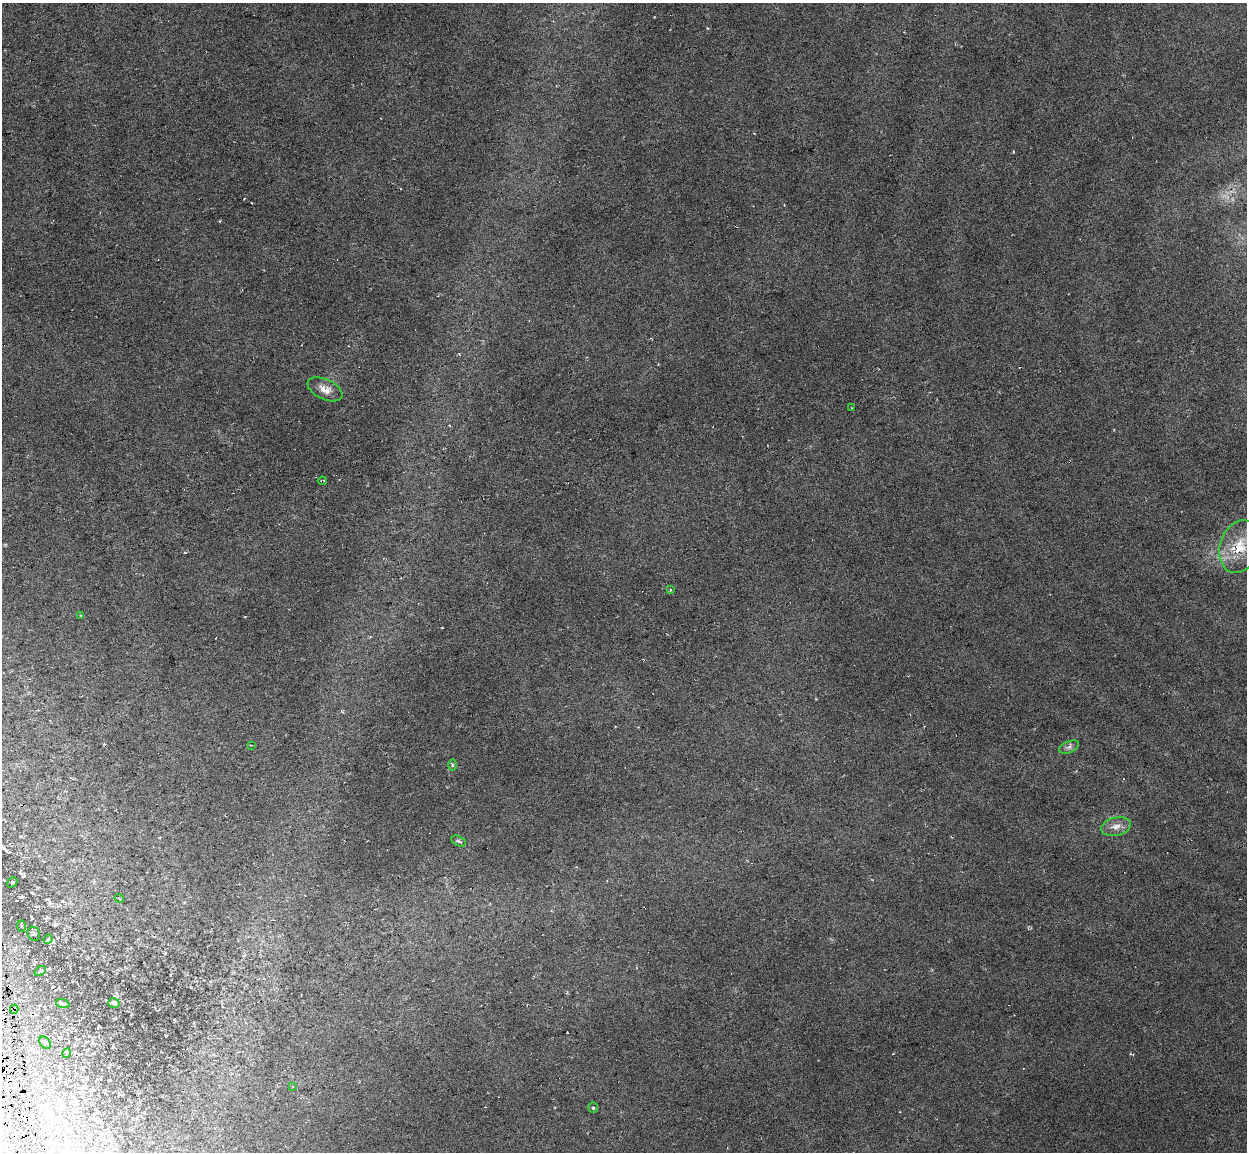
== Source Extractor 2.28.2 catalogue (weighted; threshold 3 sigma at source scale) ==
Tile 7 of 4 x 4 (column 3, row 2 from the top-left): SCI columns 2493-3737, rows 2379-3528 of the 4983 x 4712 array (HDU 1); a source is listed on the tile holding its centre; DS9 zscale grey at full resolution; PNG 1249 x 1154 px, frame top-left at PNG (2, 3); each listed source drawn as its Kron ellipse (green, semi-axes under 4 px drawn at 4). Shown black and unused: <1% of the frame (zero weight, under 3 of 6 exposures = <1% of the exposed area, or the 3 px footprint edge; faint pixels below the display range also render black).
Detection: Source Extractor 2.28.2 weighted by HDU 2 'WHT'; one run over the whole footprint, this tile lists its part. Background 0.0169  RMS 0.0048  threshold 0.0195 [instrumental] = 3 sigma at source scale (4.09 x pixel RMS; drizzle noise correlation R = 1.36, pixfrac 0.8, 0.0396/0.0396 arcsec/px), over >= 5 px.
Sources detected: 34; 10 cosmic-ray / hot-pixel residue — neither listed nor drawn; the other 24 listed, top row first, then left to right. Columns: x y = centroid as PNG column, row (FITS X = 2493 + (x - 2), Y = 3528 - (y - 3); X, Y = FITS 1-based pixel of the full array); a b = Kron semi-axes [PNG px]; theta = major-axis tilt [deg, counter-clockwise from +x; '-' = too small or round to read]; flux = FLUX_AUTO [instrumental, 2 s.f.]
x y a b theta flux
325 389 19 10 -25 4.1
852 408 3 2 - 0.27
322 481 4 2 - 0.6
1240 547 27 19 72 14
670 590 4 2 - 0.39
81 616 3 3 - 0.52
251 745 3 2 - 0.3
1069 747 10 5 23 1.4
453 765 6 4 -89 0.56
1116 827 15 9 12 3.5
458 841 8 4 -27 0.76
12 882 5 4 - 0.69
119 899 5 3 - 0.39
22 926 5 3 - 0.46
34 934 7 6 - 0.97
48 939 5 4 - 0.53
40 971 6 3 38 0.67
114 1003 6 4 3 0.69
63 1004 7 2 -18 0.85
14 1009 4 2 - 1
45 1043 7 5 -49 0.98
67 1053 5 3 - 0.51
292 1087 4 3 - 0.4
593 1108 5 4 - 0.67
Overlapping masked pixels (flux is a lower limit): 2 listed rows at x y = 322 481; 14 1009
Unlisted compact peaks at least as high as the median listed source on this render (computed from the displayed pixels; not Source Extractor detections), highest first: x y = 185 552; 654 17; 459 354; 220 221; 21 897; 442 628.